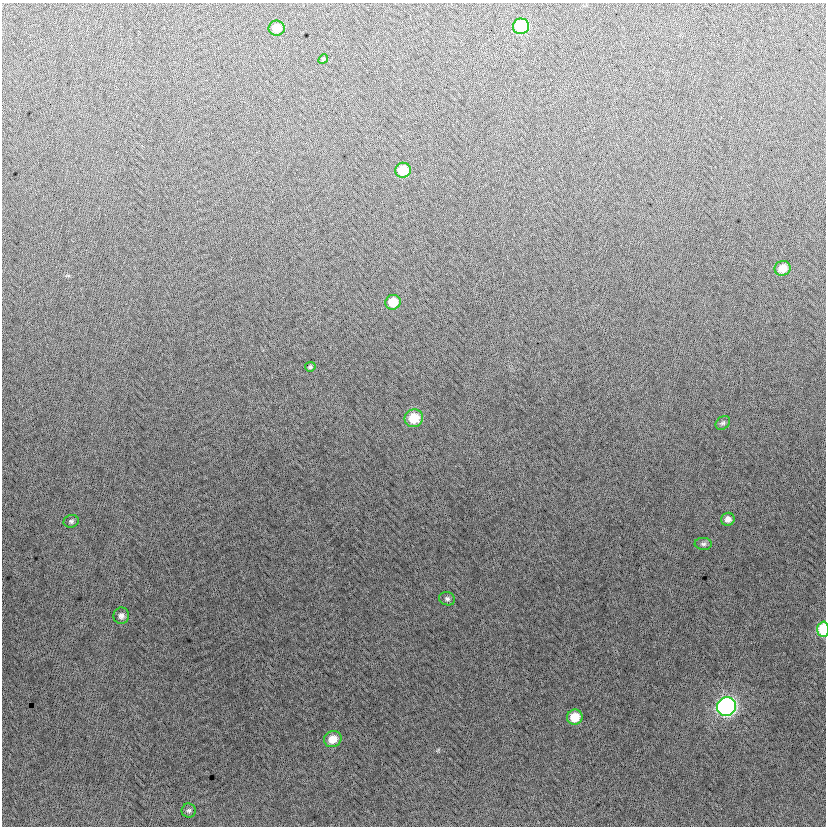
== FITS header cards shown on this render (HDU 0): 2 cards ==
NAXIS1  =                  824
NAXIS2  =                  824

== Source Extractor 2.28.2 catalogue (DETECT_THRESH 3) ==
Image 824 x 824 px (HDU 0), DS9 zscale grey, 1 PNG px = 1 image px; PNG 828 x 828 px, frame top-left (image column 1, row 824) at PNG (2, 3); each listed source drawn as its Kron ellipse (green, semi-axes under 4 px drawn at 4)
Background -5.42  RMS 12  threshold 37.3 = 3 sigma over >= 5 px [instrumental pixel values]
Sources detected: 19; all 19 listed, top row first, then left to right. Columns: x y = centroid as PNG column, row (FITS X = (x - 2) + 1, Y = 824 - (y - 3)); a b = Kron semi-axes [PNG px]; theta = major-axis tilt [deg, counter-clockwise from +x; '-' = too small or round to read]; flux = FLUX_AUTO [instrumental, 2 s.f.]
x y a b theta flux
521 26 8 8 - 55000
277 28 8 7 - 11000
323 59 5 4 - 950
403 170 8 7 - 24000
782 268 8 7 - 11000
393 302 8 7 - 18000
310 367 5 4 - 1200
414 418 9 9 - 20000
723 423 8 6 42 2000
728 519 7 6 - 4300
71 521 8 6 15 2000
703 544 8 6 -3 2400
447 599 8 6 -17 2400
121 616 8 8 - 3700
823 629 8 6 88 34000
727 707 9 9 - 250000
575 717 8 7 - 17000
333 739 9 8 - 11000
189 810 7 7 - 2100
At the frame edge (FLAGS 8, measured only in part): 1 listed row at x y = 823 629